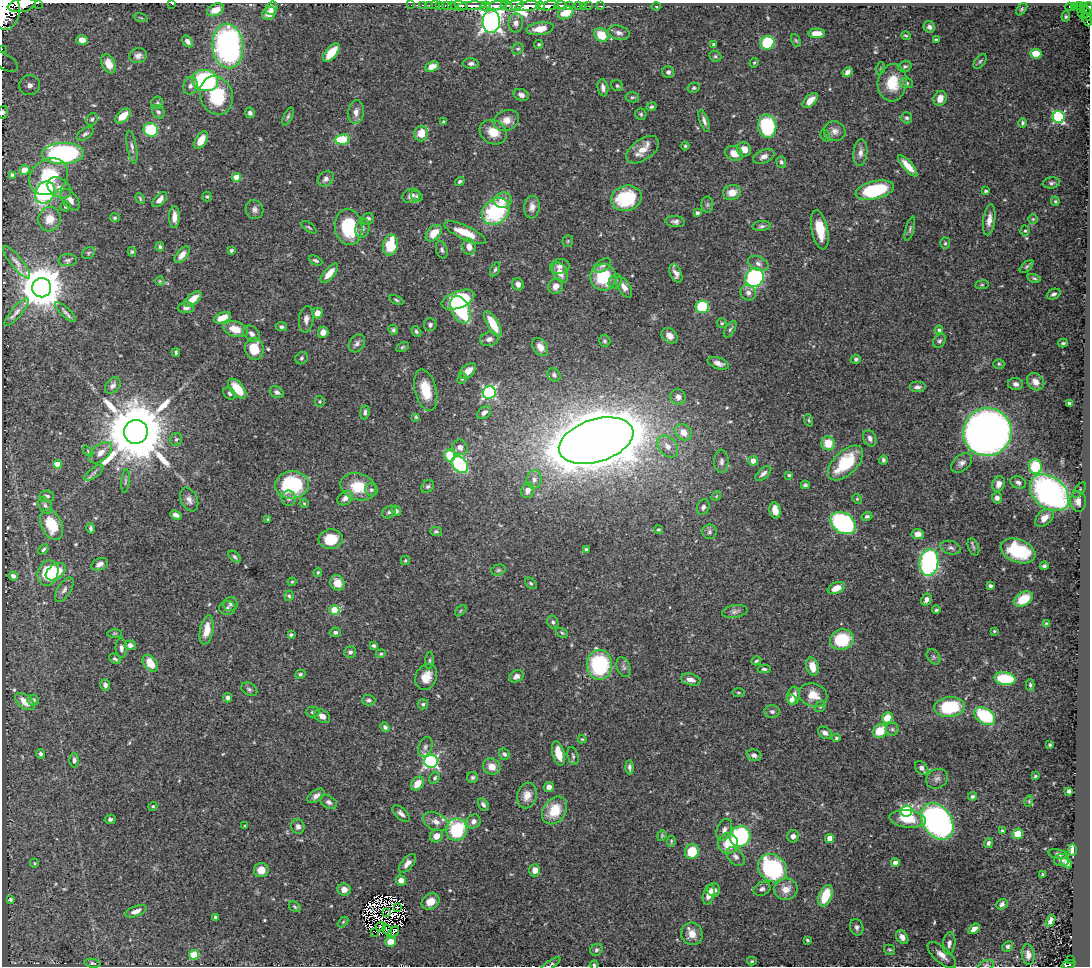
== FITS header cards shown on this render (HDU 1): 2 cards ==
NAXIS1  =                 1088
NAXIS2  =                  964

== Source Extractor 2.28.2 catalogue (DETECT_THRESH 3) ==
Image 1088 x 964 px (HDU 1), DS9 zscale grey, 1 PNG px = 1 image px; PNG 1092 x 968 px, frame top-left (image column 1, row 964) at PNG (2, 3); each listed source drawn as its Kron ellipse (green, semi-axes under 4 px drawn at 4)
Background 0.829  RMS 0.017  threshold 0.0513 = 3 sigma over >= 5 px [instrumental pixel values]
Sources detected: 561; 8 with non-positive FLUX_AUTO (blend fragments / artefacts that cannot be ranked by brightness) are neither listed nor drawn; of the other 553, the 500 brightest by FLUX_AUTO listed and drawn (53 fainter detections omitted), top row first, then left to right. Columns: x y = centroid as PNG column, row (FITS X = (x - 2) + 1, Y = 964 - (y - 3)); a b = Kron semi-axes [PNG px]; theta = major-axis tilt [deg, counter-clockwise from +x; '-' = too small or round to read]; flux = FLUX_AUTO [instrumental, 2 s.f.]
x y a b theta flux
38 3 2 2 - 49
172 4 3 2 - 31
22 5 14 6 9 3000
411 5 2 2 - 15
423 5 3 2 - 28
429 5 2 2 - 17
435 5 2 2 - 20
440 5 3 2 - 30
447 5 5 3 - 89
560 5 6 3 -7 310
451 6 3 3 - 36
459 6 8 5 -2 1500
471 6 14 3 4 1800
486 6 5 4 - 210
496 6 10 3 6 1000
507 6 7 3 -32 540
514 6 10 4 15 770
527 6 12 5 7 2700
540 6 4 3 - 410
549 6 10 4 9 1600
569 6 2 2 - 73
578 6 4 2 - 59
583 6 2 2 - 12
588 6 2 2 - 15
600 6 2 2 - 10
656 6 4 3 - 1.3
1074 6 4 3 - 160
1079 6 4 2 - 120
1070 7 4 3 - 150
1084 7 3 2 - 42
272 8 7 5 73 6.7
1088 8 6 3 -82 280
1022 9 7 4 51 1.8
1080 9 3 3 - 120
215 10 9 6 24 15
7 11 19 13 83 7300
269 13 7 6 - 17
566 13 8 6 26 22
1087 13 8 3 -63 190
1083 15 5 2 - 77
1066 17 5 4 - 1.7
141 18 7 3 -19 1.4
1087 19 7 3 -65 220
491 22 11 8 88 740
516 23 9 7 88 6
929 27 6 5 - 3.7
540 29 13 6 9 17
619 33 11 7 -14 5.7
817 33 8 4 0 11
601 35 7 6 - 29
906 36 5 3 - 1.5
82 40 6 5 - 8.2
796 40 6 4 -62 1.6
936 40 4 3 - 1.4
188 41 6 4 -49 5
767 43 7 6 - 56
539 44 4 4 - 1.6
713 44 3 3 - 1.6
228 46 22 15 -85 340
2 49 2 2 - 10
518 49 6 5 - 2.2
331 53 11 5 50 29
1036 54 5 5 - 30
138 56 8 7 - 4.6
715 56 6 5 - 2
980 61 8 5 51 2.4
6 62 13 7 -34 7.5
471 63 8 5 -1 3.4
754 63 5 3 - 1.4
108 64 10 6 -67 12
905 66 7 5 19 2.3
432 67 7 5 23 11
881 68 6 4 72 1.5
668 72 6 5 - 3.7
847 72 5 4 - 4.2
205 81 13 10 -11 160
892 83 19 14 85 36
907 83 6 5 - 3.1
30 85 10 10 - 11
190 86 9 7 77 4.7
617 86 6 5 - 2.6
603 88 8 5 -81 4.5
694 88 6 5 - 2.2
216 95 19 16 -71 62
521 95 8 5 -23 4.4
632 97 7 5 -10 2.1
940 98 8 6 69 9.4
810 100 9 5 44 13
157 103 6 6 - 2.1
651 107 5 4 - 2.2
3 112 6 5 - 2.2
158 112 7 5 -49 2.7
356 112 12 8 85 7.6
250 113 5 5 - 3.8
641 114 6 5 - 2
123 116 9 5 42 17
288 116 9 4 66 2.5
1059 117 6 6 - 140
907 118 5 5 - 2.6
92 119 6 5 - 2.2
506 120 13 10 21 11
704 121 12 4 -70 4.3
443 122 4 3 - 1.7
1022 123 5 4 - 2.1
767 126 11 9 -82 74
151 130 7 6 - 53
835 131 11 9 -13 7.2
493 132 14 11 -28 20
85 134 10 5 35 3
421 134 8 6 82 17
825 135 6 4 -63 1.6
343 139 7 5 11 61
201 140 10 5 58 18
685 146 4 4 - 1.5
132 147 17 5 -80 4.8
744 149 7 7 - 12
643 150 18 10 35 16
734 153 9 7 -22 14
860 153 13 7 84 6.5
63 154 21 10 2 240
764 156 11 6 23 6.4
781 162 6 4 -71 2.8
908 166 13 4 -48 14
24 170 5 4 - 9.2
12 175 4 3 - 2.6
49 177 21 17 38 55
237 177 4 4 - 24
326 179 9 7 37 5.2
460 181 5 3 - 2.2
1051 183 8 5 7 3
59 188 13 9 -35 8.8
875 190 19 8 13 82
986 191 3 3 - 1.9
45 192 11 9 58 130
732 192 9 7 12 14
207 196 5 4 - 1.7
411 196 9 7 19 7
417 196 6 5 - 1.9
140 198 6 3 -64 1.5
626 198 15 12 14 79
160 199 9 5 48 6.8
70 200 12 7 -52 7.7
503 200 9 7 15 13
1055 201 5 4 - 1.6
707 204 8 6 -90 2.7
66 206 5 5 - 2.2
532 207 11 8 84 7.3
254 209 10 8 -64 5.1
496 211 15 12 40 110
697 213 4 4 - 2.8
174 217 11 5 90 8.8
115 218 5 4 - 1.6
50 219 12 11 - 13
368 219 6 5 - 2.8
1033 219 4 4 - 1.5
989 220 16 6 82 8.7
675 222 10 5 -7 4.2
761 226 9 5 5 2.9
309 227 9 4 -35 1.9
349 227 18 13 -83 73
363 228 9 7 71 4.4
910 229 12 4 75 2.5
820 230 20 8 -79 25
1025 231 5 4 - 1.6
434 233 10 6 45 19
465 233 22 7 -24 24
568 241 6 5 - 1.7
945 243 6 5 - 2
390 245 10 7 80 41
160 247 5 4 - 2.2
469 247 8 6 -79 8.9
442 250 9 5 -74 3.1
231 251 4 3 - 2.8
132 252 5 3 - 1.6
88 253 7 5 37 1.9
182 255 10 5 50 8.1
68 260 9 6 5 3.2
316 260 7 4 -26 2.5
16 262 20 6 -51 6.2
758 264 11 7 -24 5.4
602 265 9 5 33 3.3
560 266 10 7 9 5.7
1027 267 8 4 41 1.9
495 269 7 4 65 2.2
329 273 12 5 49 14
560 273 10 7 -62 12
676 273 10 5 -66 5.9
603 277 13 13 - 54
754 278 10 9 - 180
1034 278 7 4 -14 2
160 281 5 4 - 1.4
615 281 7 6 - 3.1
518 284 6 5 - 5.1
982 285 7 3 7 1.4
556 286 8 7 - 8
624 287 11 6 -57 7.6
42 288 9 9 - 4200
748 293 8 7 - 5.8
1054 294 7 5 24 3.2
193 299 10 5 38 15
396 300 7 4 -26 1.9
458 300 17 8 21 78
702 307 7 6 - 83
186 308 8 5 3 4.9
460 309 15 9 -65 120
17 312 18 5 50 5.3
65 312 13 4 -44 3.7
317 313 5 5 - 11
223 318 9 5 21 18
306 319 13 7 84 6.3
722 323 5 4 - 1.6
493 324 14 5 -60 28
430 325 6 6 - 3.7
281 327 6 4 -11 2.6
235 329 12 7 -17 20
730 329 9 4 56 2.2
393 330 5 4 - 2.5
939 330 4 3 - 2.2
416 331 6 4 -57 2.1
323 332 5 5 - 7
251 334 9 7 -41 5.2
670 336 9 6 -41 7.7
489 339 9 7 13 6
605 341 6 5 - 2.3
939 341 7 5 55 2.7
357 343 9 7 52 4.5
1063 343 5 3 - 1.8
402 347 7 4 27 1.8
540 347 10 6 -55 9.2
254 349 11 9 -70 27
176 352 4 3 - 1.8
301 358 6 6 - 2.4
856 359 5 4 - 2.4
718 363 11 5 -19 6.5
999 364 5 5 - 1.8
468 371 9 6 41 15
554 375 7 6 - 2.9
462 379 5 4 - 1.8
1035 382 9 7 -42 9.3
1015 384 7 6 - 4.7
113 386 9 6 48 4.9
917 387 8 5 0 4.4
237 389 12 6 -49 25
426 390 21 11 -76 28
277 392 7 5 -31 3.3
229 393 7 5 -46 2.9
489 393 6 6 - 200
678 397 8 7 - 6.9
320 401 5 5 - 1.7
1069 403 4 3 - 2.1
365 412 7 4 80 3.2
484 413 8 5 43 4.7
416 417 4 4 - 1.5
809 420 6 4 -72 1.5
136 432 12 12 - 13000
683 432 9 7 -39 13
987 432 24 24 - 1200
870 438 8 6 -65 5.3
176 439 7 6 - 2.5
596 441 38 21 17 7700
828 443 7 6 - 24
668 446 12 9 -48 10
460 447 8 7 - 7.2
88 451 6 4 -47 1.3
101 453 13 8 41 9
450 455 6 5 - 33
883 460 4 3 - 2.6
721 461 12 7 -89 4.8
753 461 5 5 - 9.1
845 463 22 11 45 61
962 463 12 8 39 5.5
57 464 4 4 - 15
460 465 10 7 -48 150
1035 467 7 6 - 55
94 473 11 5 36 3.3
763 473 9 5 40 4.7
789 475 4 3 - 1.9
534 480 9 7 84 5.6
125 481 11 3 84 2.1
1018 482 8 6 -21 4.2
999 484 8 6 75 8.8
292 485 17 14 6 100
805 485 4 3 - 2.1
428 486 7 5 42 2.8
358 487 18 13 -16 33
371 490 6 6 - 3.4
528 490 8 6 72 8.3
1079 490 9 4 51 2.3
1049 493 22 15 -39 350
46 496 7 6 - 4.9
716 496 5 4 - 1.5
289 498 8 7 - 4
345 498 8 6 40 5.8
997 498 5 5 - 4.7
857 499 5 4 - 1.4
189 500 12 8 -64 6.8
1078 501 10 8 -84 8.2
304 503 4 4 - 1.4
45 505 9 6 -60 3.6
703 507 8 6 66 3.9
775 510 8 5 -80 12
396 511 5 5 - 2.9
389 512 7 6 - 3.3
176 515 6 4 -21 4.4
867 516 5 4 - 2.6
1044 518 10 7 43 9.8
268 519 4 4 - 1.3
843 523 13 10 -33 220
51 525 16 10 -67 37
91 528 5 3 - 2.5
658 530 4 4 - 1.5
436 531 5 4 - 2.2
709 532 7 7 - 3.4
918 534 6 5 - 7.6
331 539 12 10 6 29
973 547 9 5 -68 2.4
951 548 10 6 -15 4.1
43 549 6 3 48 1.9
586 549 4 3 - 2
1018 551 18 11 -21 66
235 557 7 4 -45 2.4
405 560 4 4 - 1.5
929 562 13 9 84 200
100 564 9 5 25 6.3
1044 566 4 3 - 2.5
498 570 7 5 17 2.2
56 572 11 7 36 29
318 572 4 3 - 1.3
48 573 13 10 73 60
13 576 5 4 - 4
292 582 4 3 - 1.3
337 583 8 7 - 13
531 583 7 4 -44 2.4
990 586 4 3 - 3.1
836 588 9 5 24 14
64 590 14 6 58 4.8
289 596 5 4 - 1.8
926 599 6 5 - 6.4
1023 599 10 6 31 22
231 604 7 7 - 3.4
227 608 8 7 - 3.3
334 610 5 4 - 41
936 610 4 3 - 2.1
461 611 7 4 46 1.5
735 611 13 6 10 4.1
553 622 7 5 -63 2.8
1046 624 3 3 - 1.3
207 630 15 6 79 16
994 631 3 3 - 1.3
335 632 5 5 - 3.2
115 633 7 3 1 1.4
562 633 6 4 -31 1.7
291 635 4 3 - 2.4
842 640 12 10 13 60
130 645 5 5 - 4.6
374 646 4 3 - 2.5
121 648 10 5 -89 4.5
350 652 6 5 - 3
381 654 5 4 - 1.5
933 657 8 6 -56 2.7
115 659 6 4 -35 2.1
429 661 8 3 85 1.8
756 661 5 4 - 1.9
150 663 9 6 -52 21
599 665 15 13 90 110
624 667 10 6 -68 4.1
812 667 9 6 -74 15
764 669 6 4 -2 2.2
300 674 5 4 - 2
516 676 7 5 30 4.8
426 677 13 10 66 15
1005 679 11 6 -9 58
691 680 10 5 -15 7.1
105 685 5 5 - 4.4
1030 685 6 4 -89 1.9
249 689 9 6 -29 2.8
738 693 6 3 -1 1.3
813 695 14 11 -19 20
794 696 9 6 85 8
228 698 5 3 - 3.4
33 700 5 5 - 3.3
369 700 6 5 - 3.2
792 700 5 4 - 4.7
25 702 11 6 -37 16
423 704 5 5 - 2.1
820 707 6 5 - 1.7
949 707 15 10 6 72
312 712 7 5 0 2.5
772 712 7 6 - 3.7
322 716 9 6 -33 7.5
985 716 11 7 -35 78
887 718 5 5 - 24
385 727 5 4 - 3.3
892 729 6 6 - 2.6
880 731 7 6 - 26
825 733 7 5 -35 4.8
836 738 4 4 - 1.6
582 739 4 4 - 1.3
1050 745 3 3 - 1.4
425 747 10 6 68 4
558 753 12 6 -75 21
40 754 5 4 - 3
504 754 6 5 - 2.3
754 755 7 5 -16 4.1
573 756 9 5 -75 2.6
74 760 7 5 90 3
431 761 7 6 - 260
492 767 9 7 -29 12
629 767 7 4 -88 2.9
922 768 8 5 -50 4.4
1035 776 3 3 - 1.3
435 778 6 5 - 2.3
473 778 5 5 - 2.8
937 779 11 9 30 5.7
417 784 8 5 50 15
549 787 5 5 - 6.2
1069 791 4 3 - 2.8
316 796 10 5 36 4.8
527 796 13 10 76 12
972 796 4 4 - 2.3
1029 801 6 3 74 1.3
329 802 9 6 -33 3.9
483 805 7 4 -55 3.5
153 806 5 4 - 1.8
555 810 15 11 55 32
907 811 6 5 - 170
401 813 10 5 -41 4.3
110 819 5 4 - 2.6
908 819 18 8 -6 23
473 821 7 6 - 5.3
937 821 20 14 -57 320
436 822 13 8 -25 9.5
245 826 3 3 - 1.4
298 826 7 6 - 4.5
456 830 11 10 - 94
724 830 11 7 67 6.5
1002 831 4 3 - 2
1018 834 5 5 - 15
437 836 7 6 - 10
662 836 6 4 69 1.4
740 836 10 10 - 130
793 836 6 6 - 5.1
830 838 4 4 - 22
671 841 5 4 - 1.4
728 843 10 10 - 26
988 843 5 4 - 2.9
1072 850 6 4 -90 21
692 851 7 7 - 29
1058 854 10 4 -10 3.1
736 857 11 7 -48 4.9
1062 860 8 6 7 3.5
34 863 4 4 - 1.3
407 863 11 6 49 7.2
895 863 4 4 - 7.7
1067 863 6 4 -46 4.9
772 868 15 13 -41 150
261 870 7 7 - 14
535 870 6 5 - 9.1
1043 874 4 3 - 2.1
401 880 5 5 - 9.6
344 889 7 6 - 9.8
762 889 9 6 25 3.9
786 889 12 11 - 13
713 890 7 6 - 6.3
709 895 10 5 76 11
825 896 11 6 68 35
10 900 4 3 - 1.9
430 902 9 7 34 14
1002 904 6 5 - 3.6
295 907 6 4 -31 1.8
397 907 3 2 - 2
136 911 11 5 21 6.6
387 913 3 2 - 1.4
215 917 4 3 - 1.6
1050 921 6 4 58 4
343 922 6 4 45 1.3
381 926 5 2 - 2.4
857 927 8 6 -69 3.7
974 929 6 4 37 7.9
387 930 6 2 -58 1.7
375 932 2 2 - 1.7
393 933 7 3 51 2.5
692 934 11 10 - 12
902 937 7 5 -54 7.5
807 940 3 3 - 1.5
391 942 5 5 - 15
949 943 11 6 83 5.5
1007 946 5 5 - 2.5
596 950 6 5 - 2.4
889 950 6 5 - 1.8
194 955 5 5 - 43
942 955 18 7 -41 9.7
1028 955 10 6 -83 5.7
1071 959 3 2 - 18
752 961 5 4 - 1.5
93 963 8 4 -10 2.2
551 964 11 3 32 2
1068 964 7 4 20 170
594 965 4 4 - 1.7
986 965 8 4 14 2.7
At the frame edge (FLAGS 8, measured only in part): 11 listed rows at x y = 38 3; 172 4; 22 5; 1088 8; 7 11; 2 49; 3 112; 551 964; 1068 964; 594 965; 986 965
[53 fainter detections neither listed nor drawn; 8 non-positive-flux detections neither listed nor drawn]